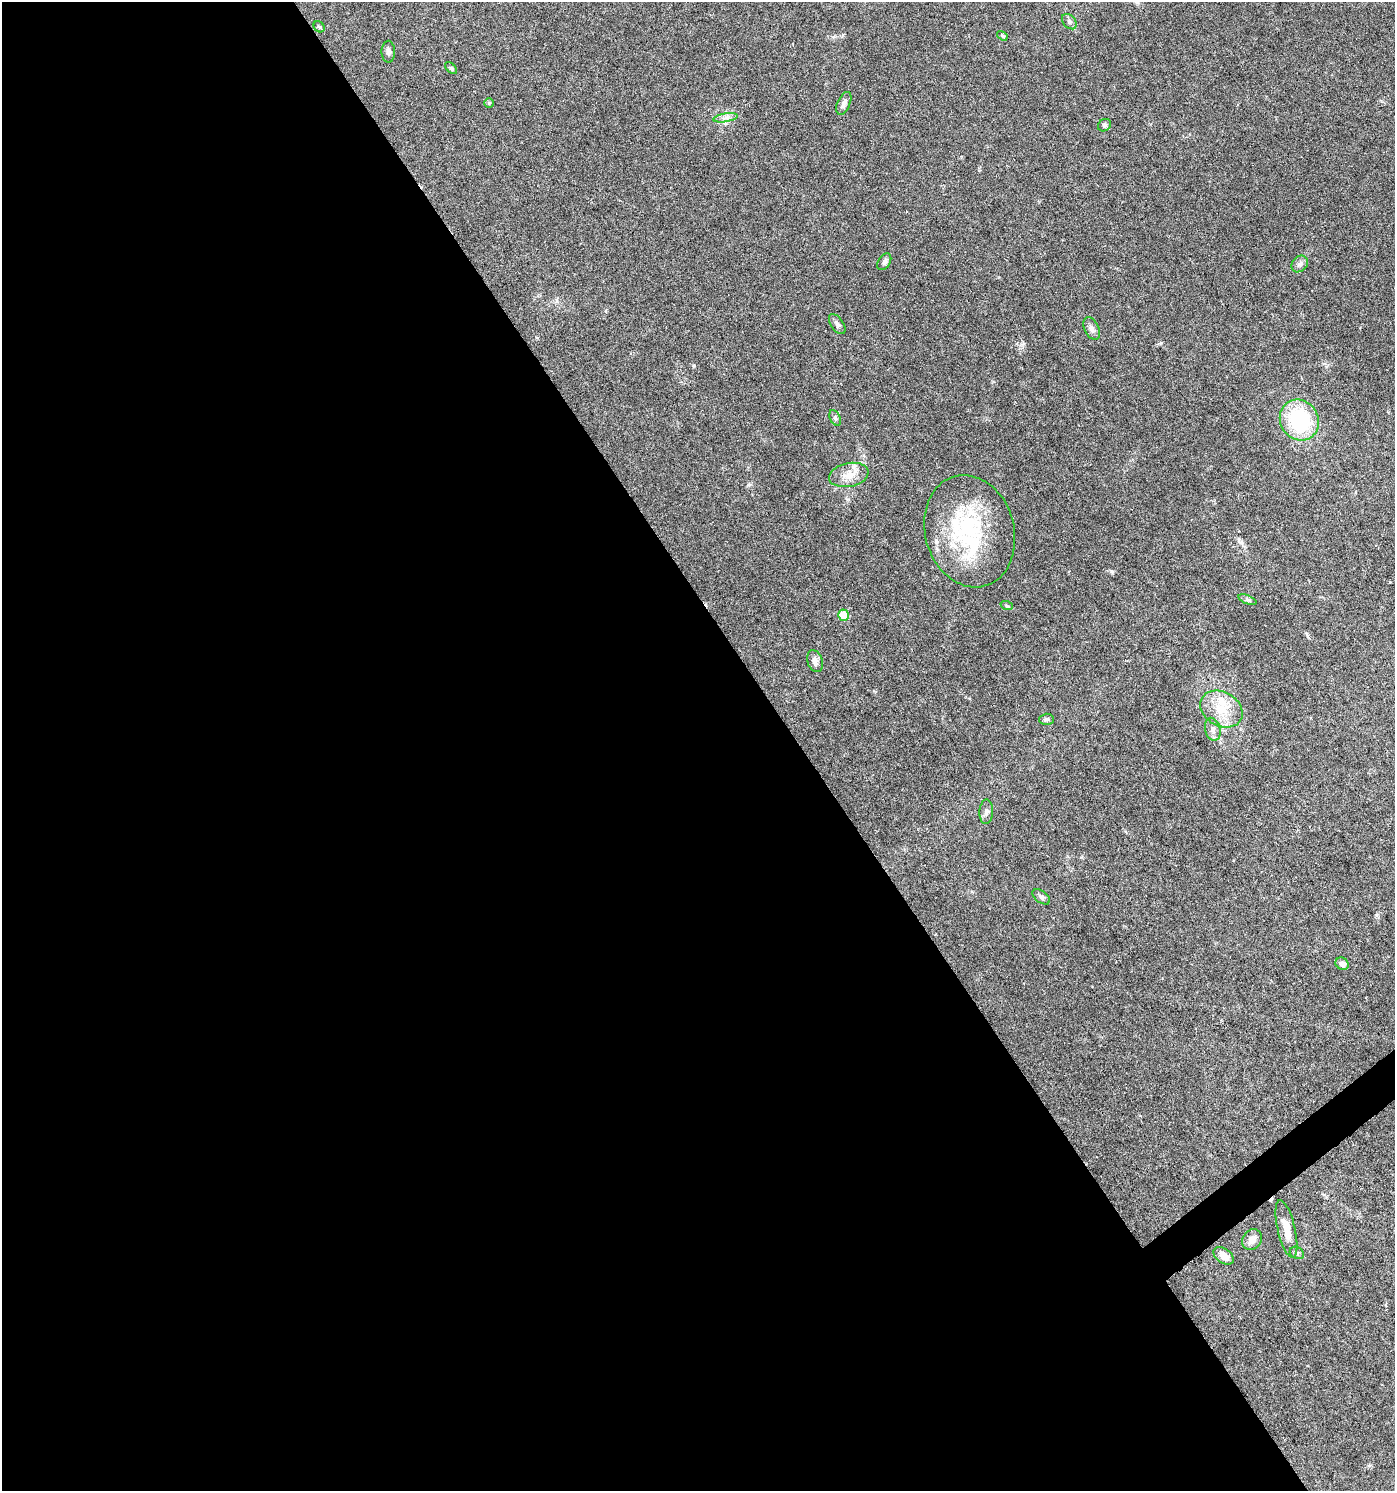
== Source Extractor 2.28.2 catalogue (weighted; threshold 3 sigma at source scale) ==
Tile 9 of 4 x 4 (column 1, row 3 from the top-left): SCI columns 197-1589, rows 1492-2980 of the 5902 x 5966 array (HDU 1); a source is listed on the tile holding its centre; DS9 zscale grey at full resolution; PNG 1397 x 1493 px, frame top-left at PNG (2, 2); each listed source drawn as its Kron ellipse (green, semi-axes under 4 px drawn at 4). Shown black and unused: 58% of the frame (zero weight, under 5 of 9 exposures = <1% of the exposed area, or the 3 px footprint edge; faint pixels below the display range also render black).
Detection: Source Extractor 2.28.2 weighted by HDU 2 'WHT'; one run over the whole footprint, this tile lists its part. Background 0.0431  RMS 0.0026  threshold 0.0107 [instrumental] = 3 sigma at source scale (4.09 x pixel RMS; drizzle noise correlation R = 1.36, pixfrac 0.8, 0.0396/0.0396 arcsec/px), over >= 5 px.
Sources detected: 32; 1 cosmic-ray / hot-pixel residue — neither listed nor drawn; the other 31 listed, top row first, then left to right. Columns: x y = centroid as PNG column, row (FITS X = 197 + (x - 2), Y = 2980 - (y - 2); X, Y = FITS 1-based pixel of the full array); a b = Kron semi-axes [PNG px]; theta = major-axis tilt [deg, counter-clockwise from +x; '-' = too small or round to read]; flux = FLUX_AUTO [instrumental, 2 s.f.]
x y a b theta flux
1069 22 9 6 -49 0.64
319 27 6 5 - 0.39
1002 36 6 4 -34 0.32
388 52 11 7 90 0.87
451 68 7 4 -44 0.36
489 103 5 5 - 0.29
844 103 12 6 66 1.1
725 118 12 3 10 0.8
1104 125 7 6 - 0.49
884 262 9 6 58 0.68
1300 264 9 7 48 0.94
837 324 11 6 -55 0.83
1092 328 12 7 -63 1.1
835 418 8 5 -65 0.52
1299 420 21 19 -57 20
849 475 20 12 11 3.2
970 531 57 44 -75 27
1247 600 9 3 -21 0.46
1007 606 6 4 -19 0.35
844 615 5 5 - 6
815 661 11 7 -72 1.2
1221 709 22 17 -30 6.4
1046 719 7 5 1 0.51
1213 729 12 7 -75 1.3
986 812 12 7 87 0.9
1041 897 10 5 -38 0.71
1342 964 7 6 - 1.1
1286 1229 29 8 -77 3.5
1252 1240 11 9 49 1.7
1297 1253 7 5 -29 0.56
1224 1256 11 7 -36 1.9
Unlisted compact peaks at least as high as the median listed source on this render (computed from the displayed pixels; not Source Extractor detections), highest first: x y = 1111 571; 694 366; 1161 343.